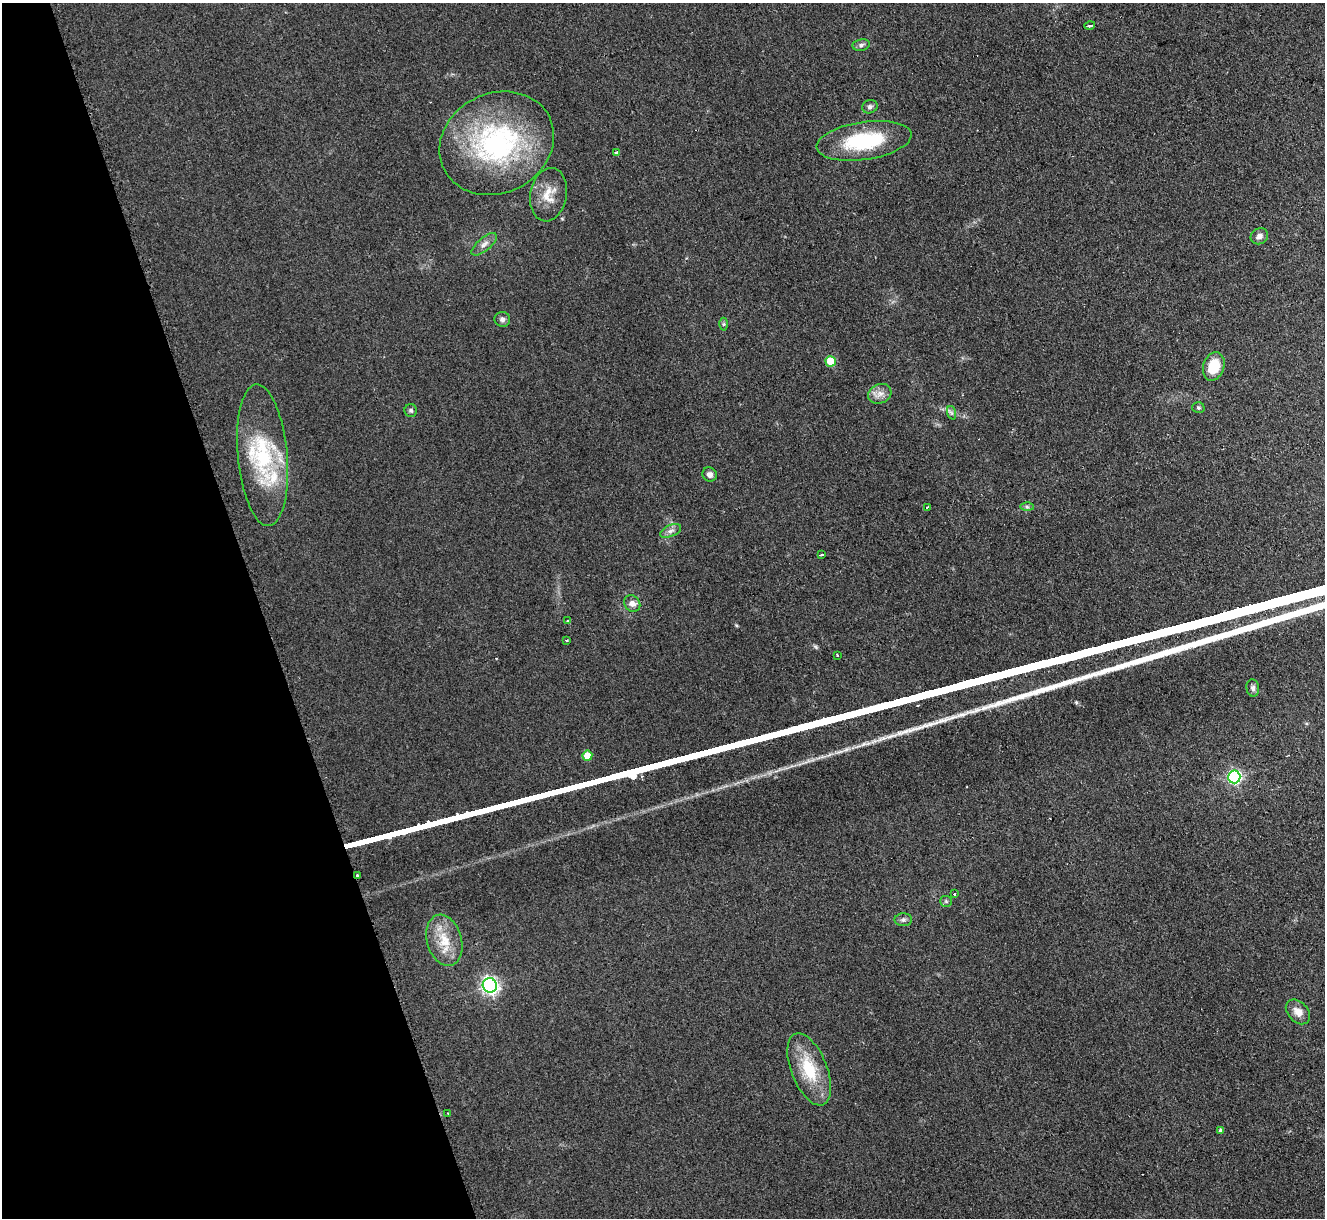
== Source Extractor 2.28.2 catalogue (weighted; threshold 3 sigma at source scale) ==
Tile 5 of 4 x 4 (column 1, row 2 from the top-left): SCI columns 20-1342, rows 2704-3919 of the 5319 x 5278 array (HDU 1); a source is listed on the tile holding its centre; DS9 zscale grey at full resolution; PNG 1327 x 1220 px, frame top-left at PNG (2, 3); each listed source drawn as its Kron ellipse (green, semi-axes under 4 px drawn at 4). Shown black and unused: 20% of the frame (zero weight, under 2 of 3 exposures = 2% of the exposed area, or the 3 px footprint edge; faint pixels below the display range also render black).
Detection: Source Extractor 2.28.2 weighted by HDU 2 'WHT'; one run over the whole footprint, this tile lists its part. Background 0.123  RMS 0.012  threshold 0.0542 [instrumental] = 3 sigma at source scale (4.5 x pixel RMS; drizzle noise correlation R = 1.50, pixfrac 1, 0.05/0.05 arcsec/px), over >= 5 px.
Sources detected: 44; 3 cosmic-ray / hot-pixel residue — neither listed nor drawn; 1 inside a brighter listed object's ellipse — not listed separately; the other 40 listed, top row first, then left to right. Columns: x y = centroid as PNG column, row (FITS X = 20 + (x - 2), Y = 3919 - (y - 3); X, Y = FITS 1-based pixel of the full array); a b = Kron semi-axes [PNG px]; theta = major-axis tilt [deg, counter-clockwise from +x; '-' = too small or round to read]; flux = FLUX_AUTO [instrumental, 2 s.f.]
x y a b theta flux
1090 26 5 3 - 3.5
861 45 8 5 10 3.2
870 107 8 6 18 3.4
864 141 48 19 8 88
497 143 59 50 27 230
616 152 4 3 - 7.2
548 195 27 18 80 23
1259 236 9 7 32 5.8
484 244 15 6 40 6.9
502 319 8 7 - 4.4
723 324 6 4 89 1.8
831 361 5 5 - 43
1214 366 14 10 72 31
880 394 12 9 24 8.6
1198 408 6 5 - 1.9
411 410 6 6 - 2.5
952 413 7 4 -71 2.5
263 455 71 25 -85 110
710 474 7 7 - 5.2
928 507 3 3 - 4.3
1027 507 6 4 -1 2
671 531 11 5 24 4.9
821 555 4 3 - 2.8
632 603 9 7 -50 6.9
568 621 4 3 - 1.1
567 640 3 3 - 2.4
837 655 3 2 - 2.1
1253 688 8 6 -82 3.7
587 756 5 5 - 19
1234 777 6 6 - 230
357 875 3 3 - 4
955 894 3 3 - 1.8
946 901 6 5 - 1.9
903 920 8 6 0 3.3
444 940 26 17 -74 30
490 985 7 7 - 370
1298 1012 14 10 -46 10
809 1069 38 18 -68 51
448 1113 3 2 - 1.1
1221 1131 4 4 - 3.7
Overlapping masked pixels (flux is a lower limit): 1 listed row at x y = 357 875
Unlisted compact peaks at least as high as the median listed source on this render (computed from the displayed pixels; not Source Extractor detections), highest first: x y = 962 714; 905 731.